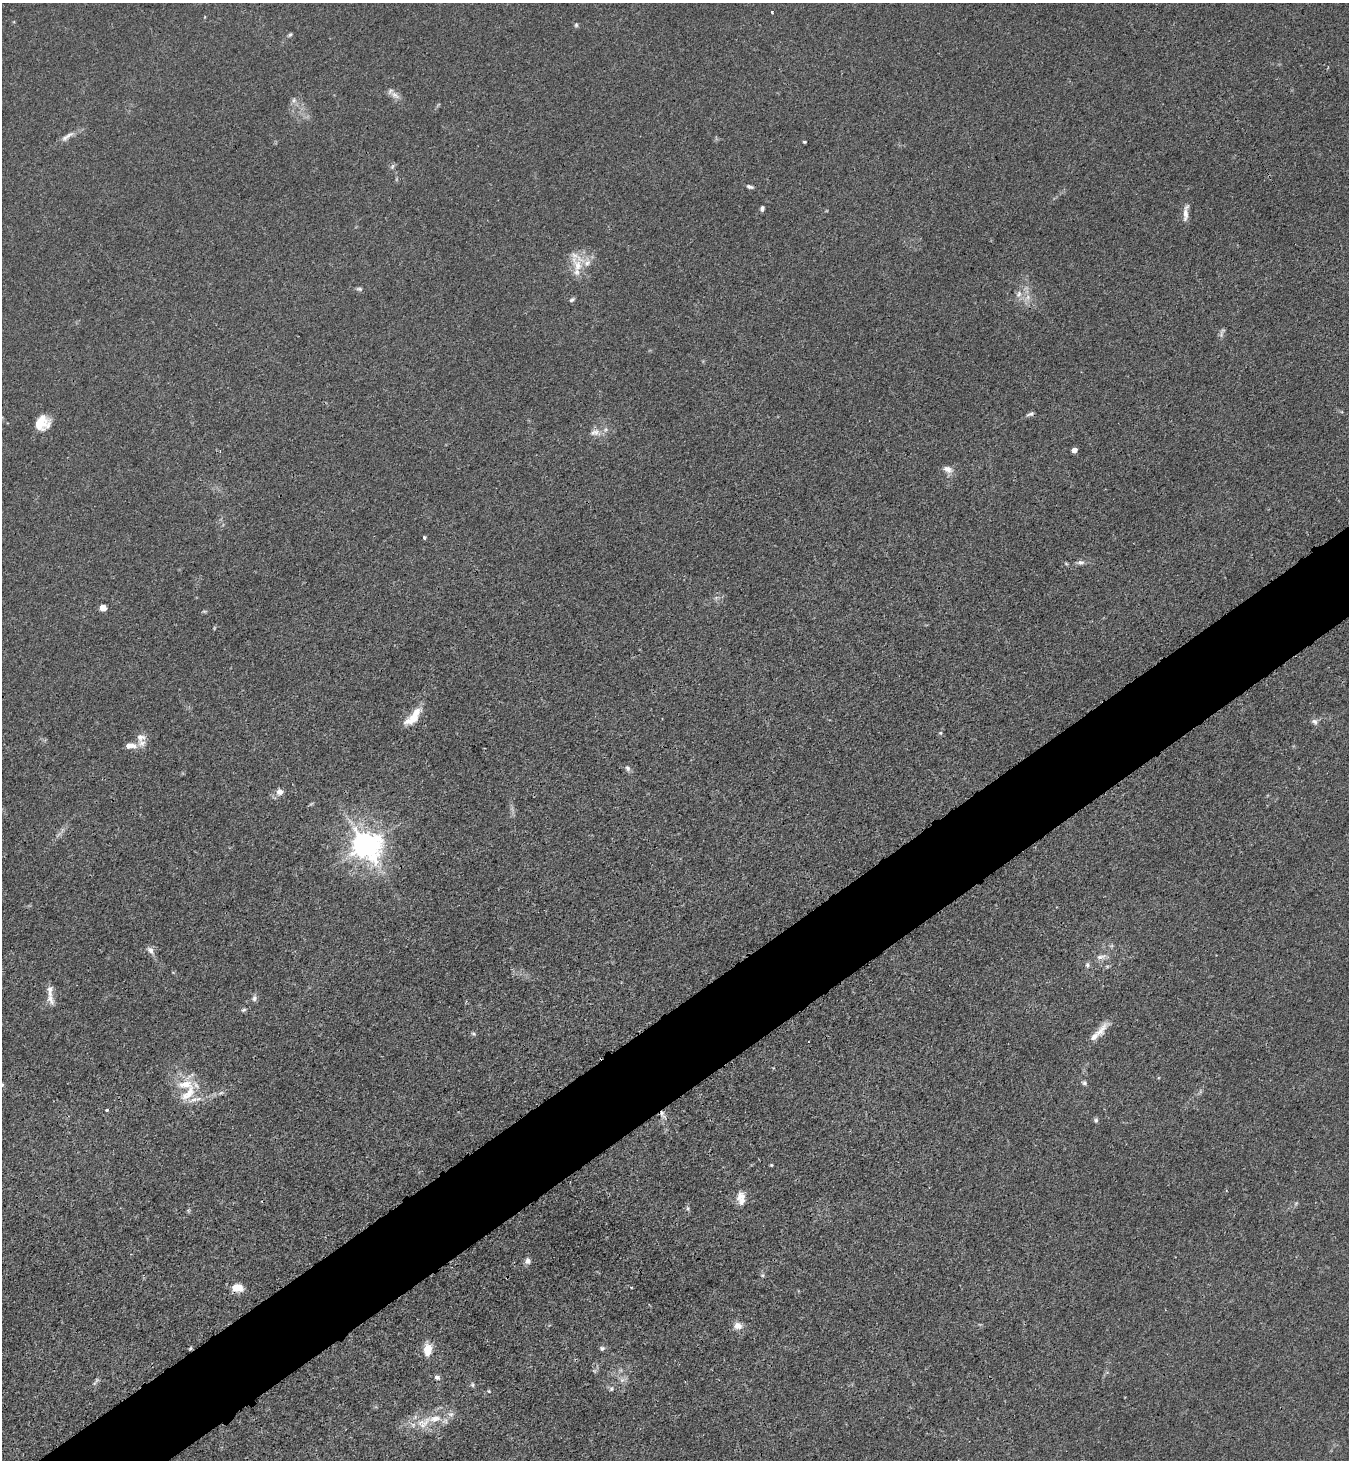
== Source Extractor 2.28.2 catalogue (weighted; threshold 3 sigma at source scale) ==
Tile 7 of 4 x 4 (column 3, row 2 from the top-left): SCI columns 2875-4221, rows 2948-4405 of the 5889 x 5896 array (HDU 1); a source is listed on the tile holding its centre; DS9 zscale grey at full resolution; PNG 1351 x 1462 px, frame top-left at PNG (2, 3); no overlay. Shown black and unused: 6% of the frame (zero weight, under 3 of 4 exposures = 3% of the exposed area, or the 3 px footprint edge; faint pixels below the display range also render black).
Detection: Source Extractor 2.28.2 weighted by HDU 2 'WHT'; one run over the whole footprint, this tile lists its part. Background 0.0145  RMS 0.0026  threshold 0.0118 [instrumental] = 3 sigma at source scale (4.5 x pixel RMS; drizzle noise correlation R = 1.50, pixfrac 1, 0.05/0.05 arcsec/px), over >= 5 px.
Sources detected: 74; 3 too faint to see at this stretch — not listed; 7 inside a brighter listed object's ellipse — not listed separately; the other 64 listed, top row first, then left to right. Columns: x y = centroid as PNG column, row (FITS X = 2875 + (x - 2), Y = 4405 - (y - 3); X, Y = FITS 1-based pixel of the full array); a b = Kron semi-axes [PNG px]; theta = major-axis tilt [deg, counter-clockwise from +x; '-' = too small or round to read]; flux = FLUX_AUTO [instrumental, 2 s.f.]
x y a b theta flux
772 12 3 2 - 0.22
576 25 6 5 - 0.44
290 35 6 4 42 0.4
395 95 16 6 -32 1.5
294 100 7 6 - 0.74
69 135 15 6 31 1.6
804 142 4 4 - 0.26
392 167 6 4 72 0.47
749 187 8 4 -15 0.67
762 208 6 5 - 0.61
1185 214 18 6 88 1.9
578 265 28 18 90 6.2
359 289 9 5 -11 0.55
1019 294 10 8 67 1.5
1028 297 7 6 - 1.1
572 300 7 4 31 0.54
1030 414 10 5 23 0.67
42 423 17 15 44 5
595 433 16 8 -1 2
1074 450 5 4 - 2.1
948 469 13 8 -26 1.7
424 538 3 3 - 0.54
1081 562 9 6 -11 0.83
103 607 6 6 - 2
413 717 24 10 48 5.2
1314 722 9 7 -42 0.94
940 733 5 5 - 0.34
140 737 13 12 - 2.1
130 745 15 7 -2 2
628 768 9 6 -59 0.72
280 792 8 6 13 1.8
366 845 9 8 - 370
150 950 12 7 -52 1.2
1101 957 15 6 9 1.5
1087 965 8 5 90 0.63
254 998 9 6 80 0.79
50 999 16 8 -69 1.9
244 1010 6 4 20 0.46
1100 1031 30 9 51 3.1
473 1034 6 4 -32 0.42
1084 1083 7 6 - 0.55
188 1094 29 12 49 6.1
107 1110 4 3 - 0.51
662 1114 14 6 -64 1.3
1096 1120 6 5 - 0.53
771 1165 4 4 - 0.26
741 1196 15 12 51 2.4
1296 1203 6 4 19 0.37
688 1208 7 5 -89 0.54
528 1261 9 8 - 1
762 1275 6 5 - 0.44
237 1288 12 8 -6 3.9
738 1326 12 10 1 1.9
190 1348 5 4 - 0.33
602 1348 6 6 - 0.6
428 1349 11 7 84 4.8
437 1377 7 5 -3 0.75
97 1380 10 5 62 0.64
622 1380 7 6 - 0.93
472 1385 7 5 -88 0.45
611 1389 7 5 90 0.57
489 1391 4 4 - 0.26
451 1414 8 6 -18 0.92
423 1423 29 13 33 6.3
Overlapping masked pixels (flux is a lower limit): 2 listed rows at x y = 662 1114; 190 1348